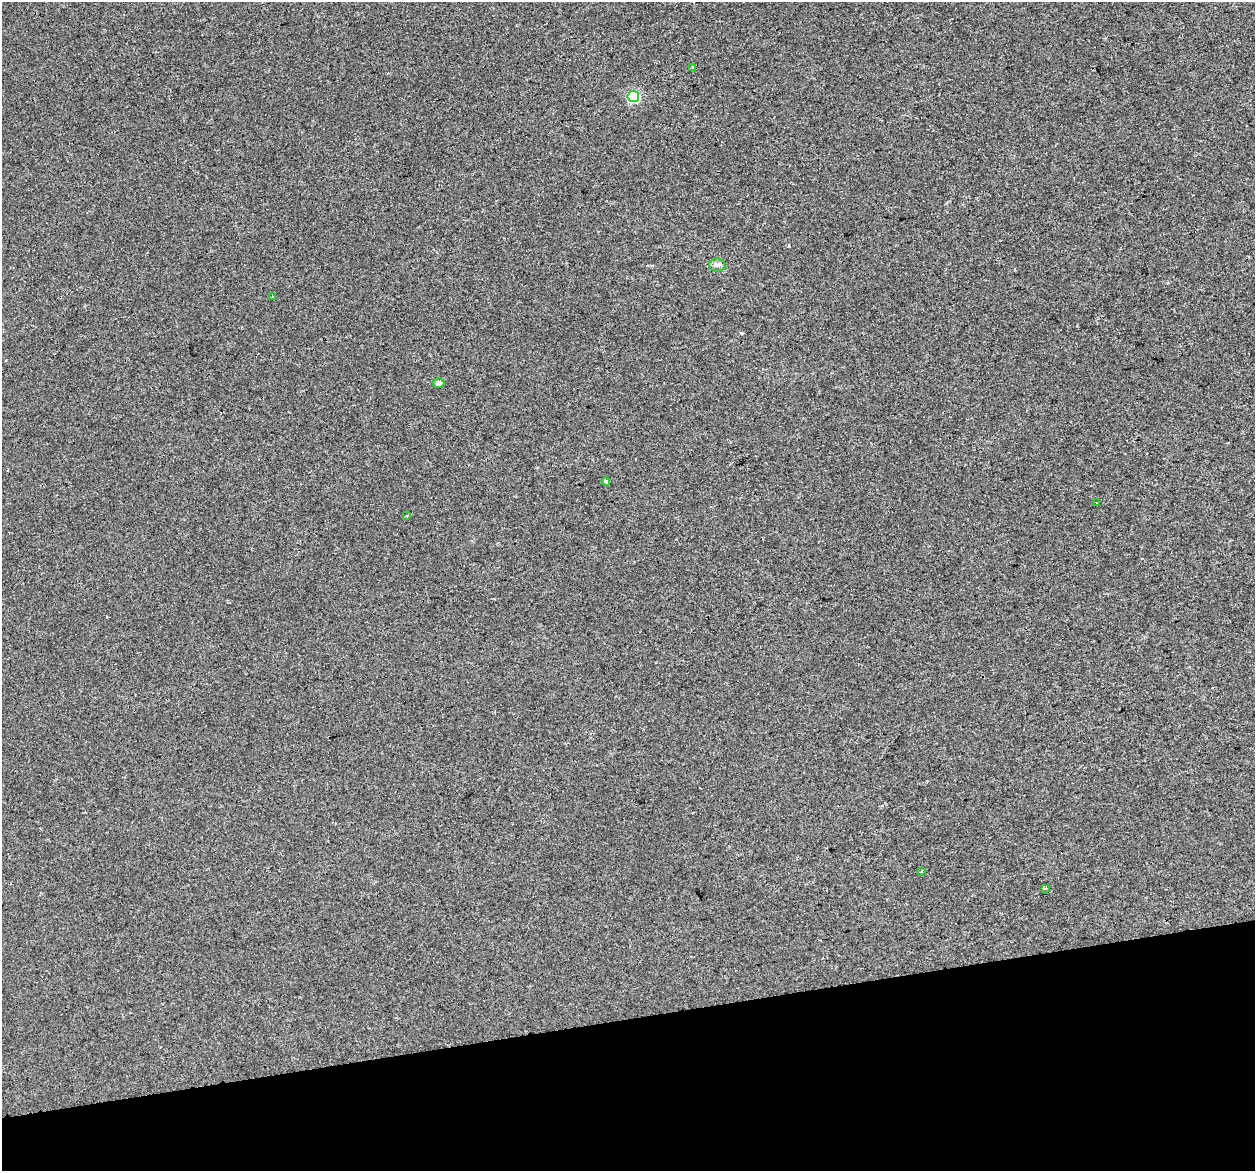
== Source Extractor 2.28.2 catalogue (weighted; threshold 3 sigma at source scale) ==
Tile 14 of 4 x 4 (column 2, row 4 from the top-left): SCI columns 1284-2536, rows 98-1266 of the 5073 x 4815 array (HDU 1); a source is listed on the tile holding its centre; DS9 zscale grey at full resolution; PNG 1257 x 1173 px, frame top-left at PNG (2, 2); each listed source drawn as its Kron ellipse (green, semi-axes under 4 px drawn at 4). Shown black and unused: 13% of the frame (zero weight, under 2 of 3 exposures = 2% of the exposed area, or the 3 px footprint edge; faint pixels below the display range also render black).
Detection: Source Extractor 2.28.2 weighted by HDU 2 'WHT'; one run over the whole footprint, this tile lists its part. Background 0.00221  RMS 0.0046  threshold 0.0207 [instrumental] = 3 sigma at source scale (4.5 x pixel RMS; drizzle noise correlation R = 1.50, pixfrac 1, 0.0396/0.0396 arcsec/px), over >= 5 px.
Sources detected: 10; all 10 listed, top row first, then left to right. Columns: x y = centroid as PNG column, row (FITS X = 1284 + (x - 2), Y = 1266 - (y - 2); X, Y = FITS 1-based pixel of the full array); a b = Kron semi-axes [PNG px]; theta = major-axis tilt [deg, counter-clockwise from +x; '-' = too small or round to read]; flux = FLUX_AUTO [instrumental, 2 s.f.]
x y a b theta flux
693 68 3 3 - 1.1
633 97 6 5 - 40
717 265 8 6 -1 1.4
273 296 3 3 - 0.76
438 383 6 5 - 2
606 482 4 3 - 1.5
1096 503 3 2 - 0.43
407 515 3 3 - 1.4
921 872 4 2 - 0.39
1046 888 4 3 - 0.83
Unlisted compact peaks at least as high as the median listed source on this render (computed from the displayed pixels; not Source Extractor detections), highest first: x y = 789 246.